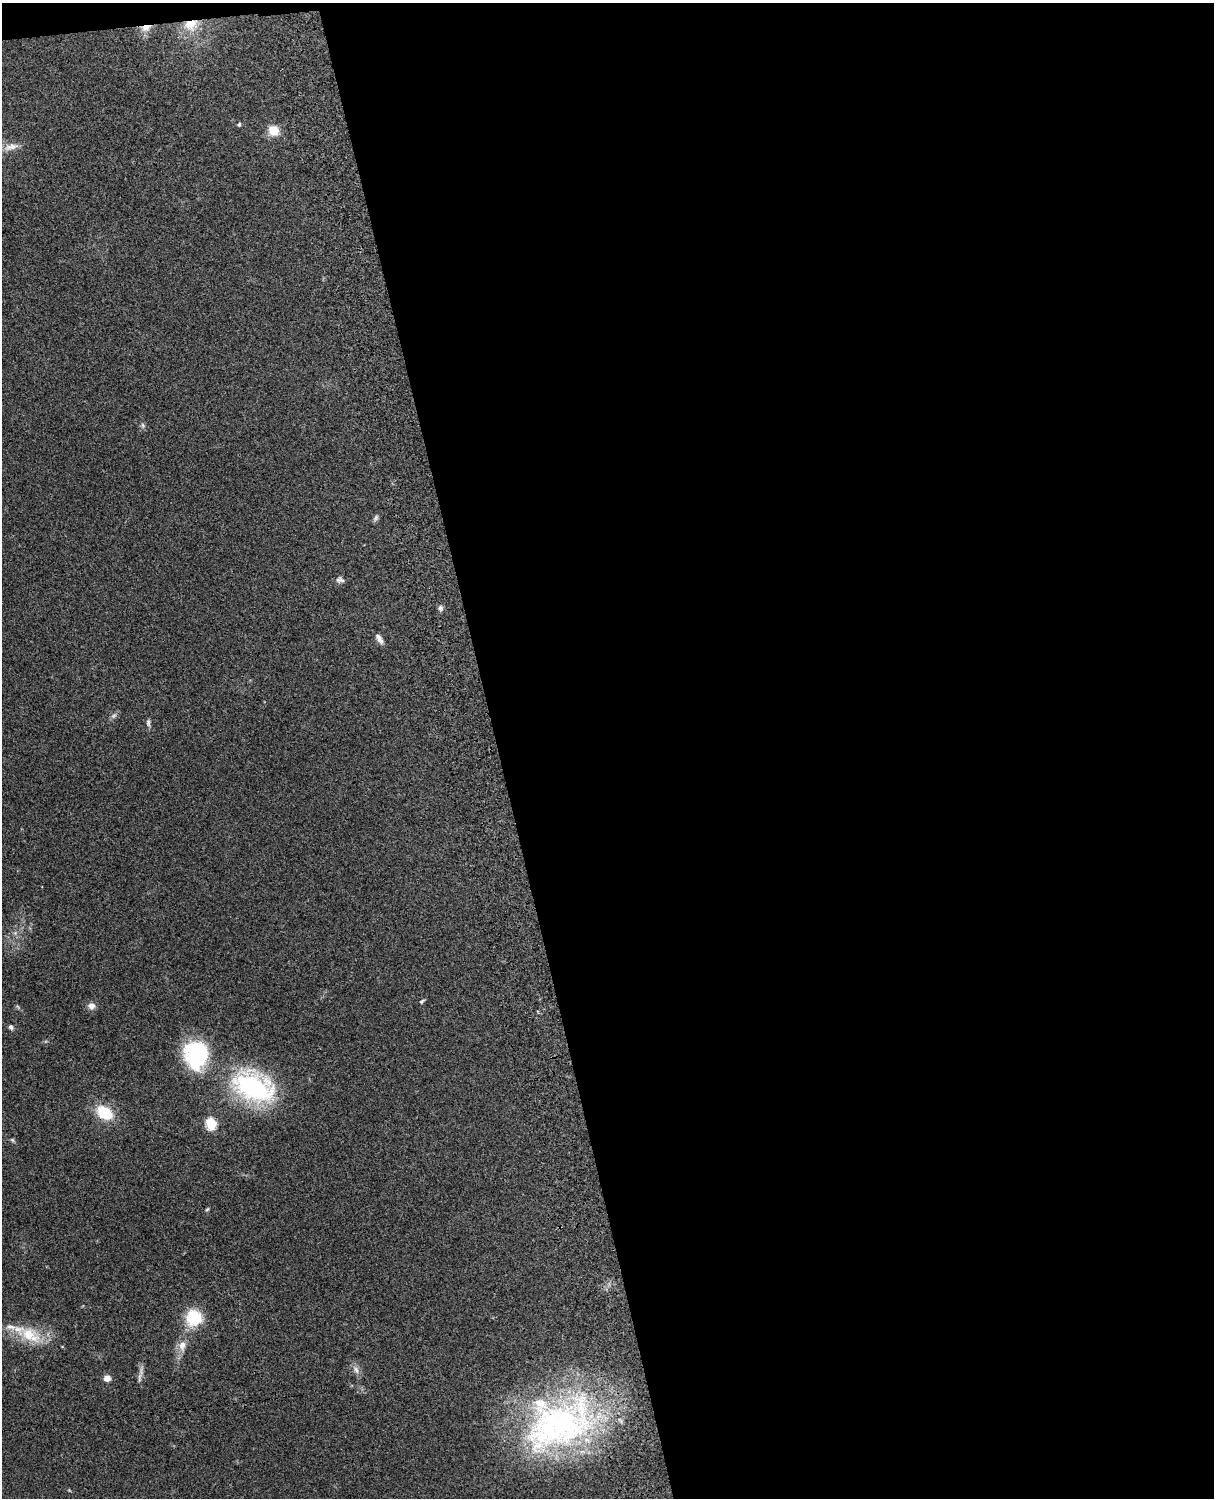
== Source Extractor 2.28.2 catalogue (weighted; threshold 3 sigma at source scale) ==
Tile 4 of 4 x 3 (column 4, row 1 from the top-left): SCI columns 3757-4968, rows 3155-4650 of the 5089 x 4927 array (HDU 1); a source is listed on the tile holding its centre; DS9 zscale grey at full resolution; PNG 1216 x 1500 px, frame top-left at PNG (2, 3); no overlay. Shown black and unused: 60% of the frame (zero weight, under 3 of 4 exposures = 6% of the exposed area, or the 3 px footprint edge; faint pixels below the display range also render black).
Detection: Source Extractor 2.28.2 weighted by HDU 2 'WHT'; one run over the whole footprint, this tile lists its part. Background 0.277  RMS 0.0092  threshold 0.0412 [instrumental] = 3 sigma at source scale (4.5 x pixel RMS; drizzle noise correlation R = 1.50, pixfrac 1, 0.05/0.05 arcsec/px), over >= 5 px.
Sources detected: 32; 1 inside a brighter object's white glare — not listed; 2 inside a brighter listed object's ellipse — not listed separately; the other 29 listed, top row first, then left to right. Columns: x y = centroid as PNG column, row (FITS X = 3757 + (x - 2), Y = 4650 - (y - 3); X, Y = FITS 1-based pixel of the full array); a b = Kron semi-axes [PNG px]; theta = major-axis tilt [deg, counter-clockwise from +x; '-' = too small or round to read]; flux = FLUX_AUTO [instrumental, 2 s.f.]
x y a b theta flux
191 25 20 16 14 21
146 27 13 8 16 8.7
239 124 6 4 62 1.3
273 130 13 11 -48 13
11 147 23 9 13 8.6
143 425 8 5 -71 1.8
376 518 10 5 54 2.2
340 580 11 7 -8 3.3
440 608 7 6 - 2.6
379 639 12 6 -57 4.9
114 715 9 5 40 2.6
148 723 10 5 -82 2.4
15 933 5 5 - 1.8
422 1001 7 4 38 1.4
91 1006 8 8 - 5.2
11 1027 6 5 - 2.2
196 1053 34 24 -28 73
253 1087 41 26 -25 160
104 1113 17 12 -34 32
211 1124 6 5 - 72
12 1140 6 5 - 1.4
207 1209 6 3 37 1.1
193 1318 16 15 - 37
30 1335 34 18 -24 32
182 1346 16 11 84 8.7
356 1370 12 6 -66 4.4
107 1378 7 6 - 6
140 1378 20 5 83 4.2
559 1425 100 58 28 290
Overlapping masked pixels (flux is a lower limit): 2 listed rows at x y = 191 25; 146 27